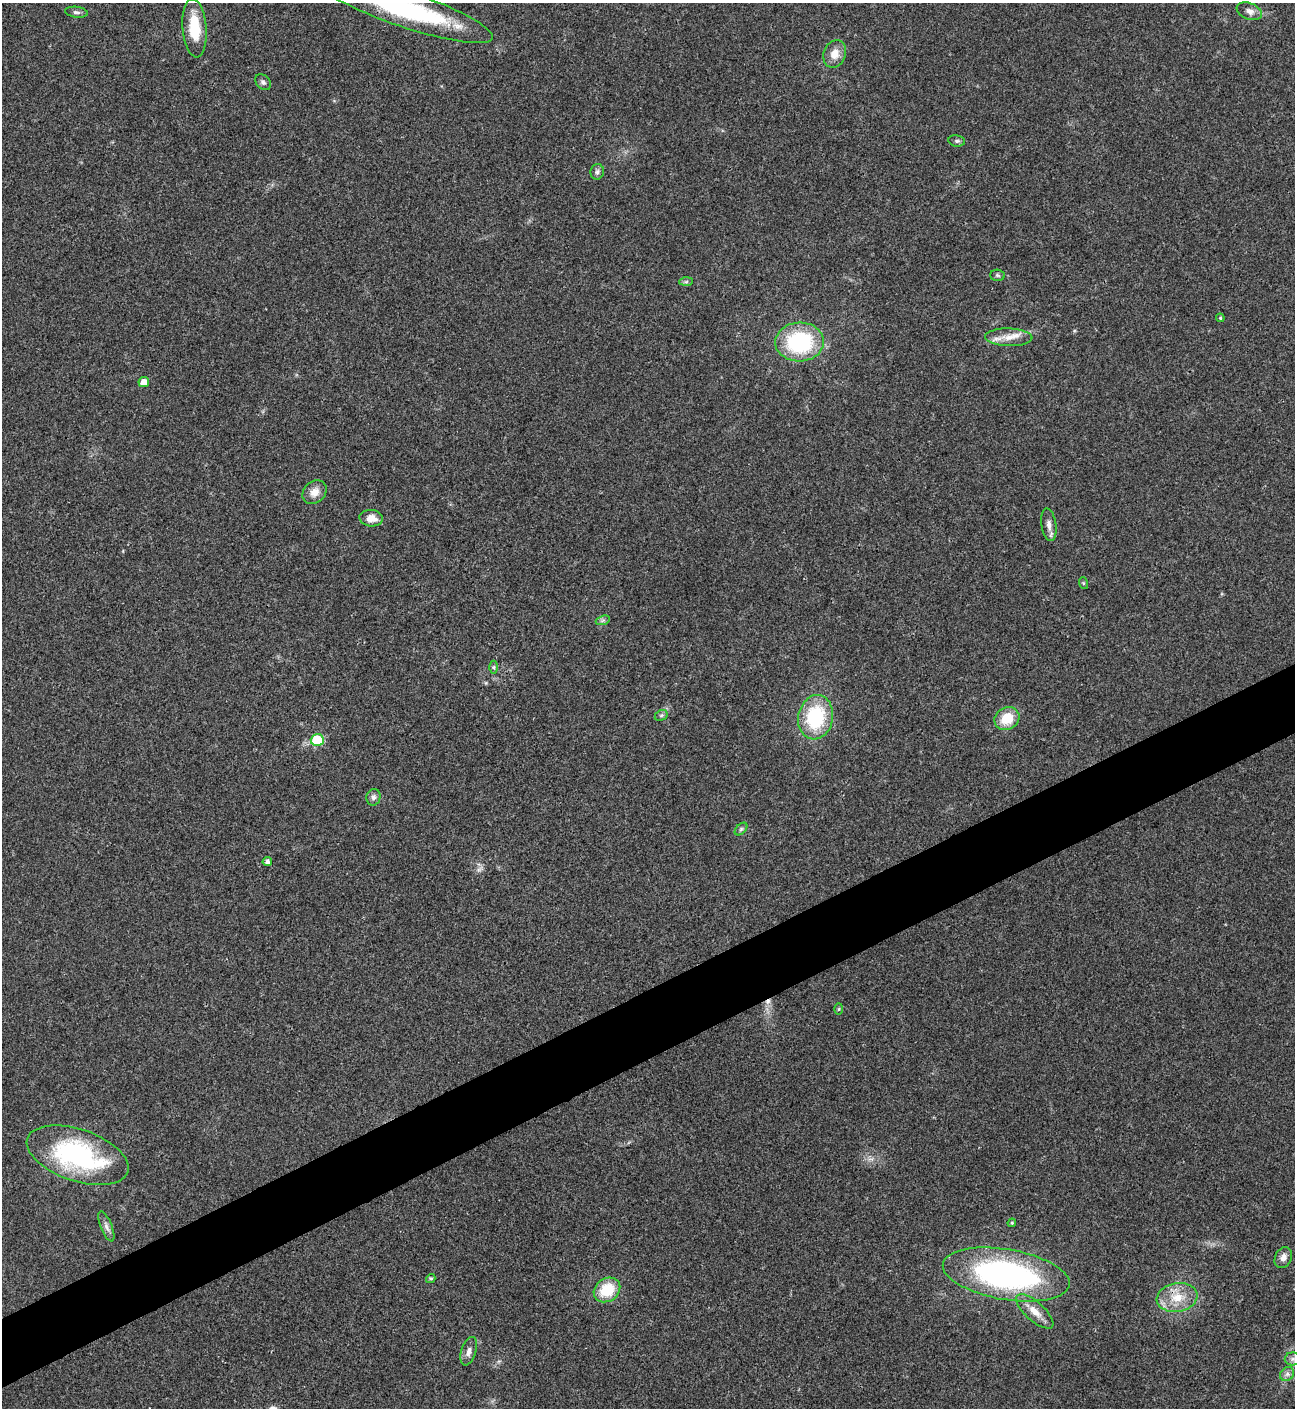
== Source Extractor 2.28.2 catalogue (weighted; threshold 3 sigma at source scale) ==
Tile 7 of 4 x 4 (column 3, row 2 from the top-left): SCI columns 2876-4168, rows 2817-4222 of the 5621 x 5633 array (HDU 1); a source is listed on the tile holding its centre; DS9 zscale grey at full resolution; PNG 1297 x 1410 px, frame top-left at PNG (2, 3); each listed source drawn as its Kron ellipse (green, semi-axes under 4 px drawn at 4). Shown black and unused: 5% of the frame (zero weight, under 3 of 4 exposures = <1% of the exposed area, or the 3 px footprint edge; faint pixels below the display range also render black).
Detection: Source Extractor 2.28.2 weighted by HDU 2 'WHT'; one run over the whole footprint, this tile lists its part. Background 0.0209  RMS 0.0041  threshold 0.0185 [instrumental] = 3 sigma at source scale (4.5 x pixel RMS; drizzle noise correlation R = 1.50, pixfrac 1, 0.05/0.05 arcsec/px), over >= 5 px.
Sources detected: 41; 1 cosmic-ray / hot-pixel residue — neither listed nor drawn; the other 40 listed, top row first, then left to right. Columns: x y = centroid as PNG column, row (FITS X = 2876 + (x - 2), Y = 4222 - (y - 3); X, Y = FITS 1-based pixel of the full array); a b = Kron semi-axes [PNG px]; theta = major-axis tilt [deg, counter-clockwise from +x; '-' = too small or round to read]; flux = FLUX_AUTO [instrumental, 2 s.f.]
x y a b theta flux
405 9 93 18 -19 68
1249 11 13 8 -22 2.5
76 12 11 5 -7 1.2
195 28 29 12 -85 14
835 54 14 11 70 4.7
263 82 9 6 -45 1.1
957 141 8 5 -9 1.1
597 172 8 6 82 1.1
998 275 7 5 -2 0.72
686 282 7 4 2 0.82
1220 318 4 4 - 0.51
1009 337 23 9 -2 5.4
800 342 24 19 3 39
144 382 5 5 - 3.5
315 492 13 10 45 3.7
371 518 12 8 -5 4
1049 525 16 7 -82 2.5
1083 583 6 4 -72 0.49
603 620 7 4 19 0.87
494 667 6 4 90 0.69
661 715 7 5 30 0.74
816 717 22 17 79 29
1007 719 13 11 29 9.3
317 740 6 6 - 18
373 797 8 7 - 1.4
741 829 7 4 45 0.86
267 862 5 4 - 1.3
839 1009 5 3 - 0.43
77 1155 53 26 -19 63
1012 1223 4 4 - 0.51
106 1226 16 5 -68 2
1283 1258 11 8 65 2.5
1006 1274 64 25 -10 110
431 1278 5 4 - 0.67
607 1290 14 11 35 13
1177 1297 20 14 9 9.2
1035 1311 23 9 -42 5.3
469 1351 15 7 72 2.3
1293 1359 8 6 1 1.5
1287 1374 8 6 47 1.5
Overlapping masked pixels (flux is a lower limit): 1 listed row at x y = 405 9
Isophote crosses this tile's border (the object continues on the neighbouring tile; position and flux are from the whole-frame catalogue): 1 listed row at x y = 405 9